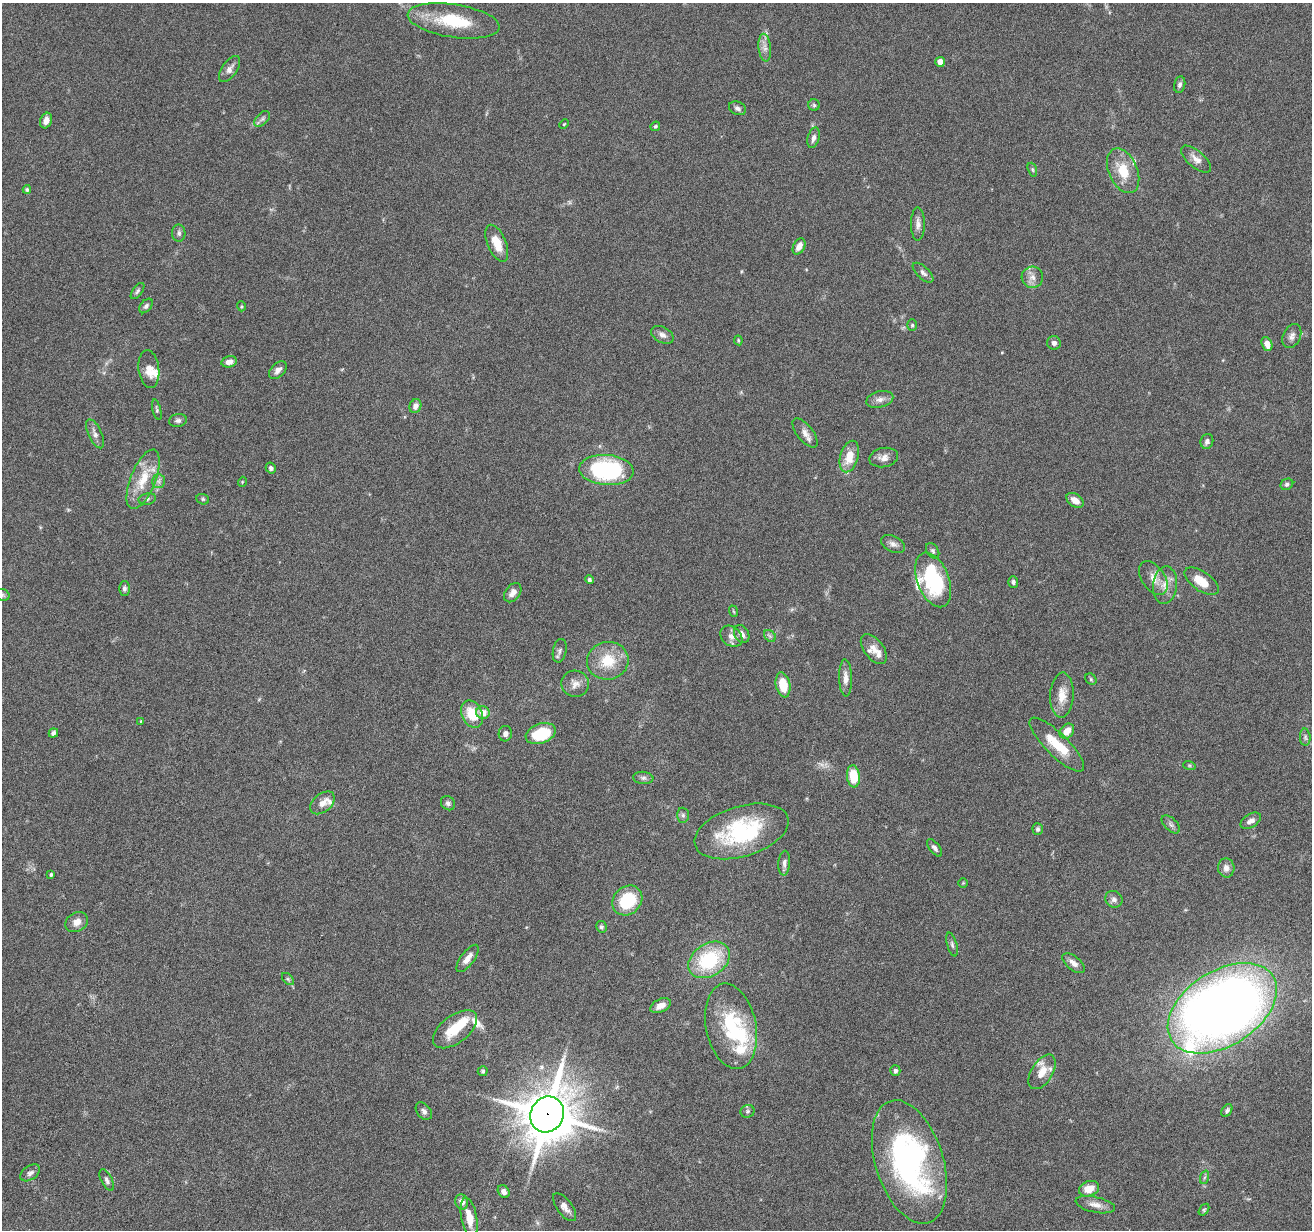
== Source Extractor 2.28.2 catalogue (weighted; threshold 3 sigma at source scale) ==
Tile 7 of 4 x 4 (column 3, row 2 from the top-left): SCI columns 2623-3932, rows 2712-3939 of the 5242 x 5295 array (HDU 1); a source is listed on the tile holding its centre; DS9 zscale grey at full resolution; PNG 1314 x 1232 px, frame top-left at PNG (2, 3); each listed source drawn as its Kron ellipse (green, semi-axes under 4 px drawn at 4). Shown black and unused: <1% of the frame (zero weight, under 4 of 8 exposures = <1% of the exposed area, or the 3 px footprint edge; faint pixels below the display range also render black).
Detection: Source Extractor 2.28.2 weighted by HDU 2 'WHT'; one run over the whole footprint, this tile lists its part. Background 0.0772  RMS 0.0044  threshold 0.0181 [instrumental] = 3 sigma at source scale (4.09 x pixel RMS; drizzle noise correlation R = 1.36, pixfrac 0.8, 0.05/0.05 arcsec/px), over >= 5 px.
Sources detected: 142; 1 too faint to see at this stretch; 1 inside a brighter object's white glare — neither listed nor drawn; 10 inside a brighter listed object's ellipse — not listed separately; the other 130 listed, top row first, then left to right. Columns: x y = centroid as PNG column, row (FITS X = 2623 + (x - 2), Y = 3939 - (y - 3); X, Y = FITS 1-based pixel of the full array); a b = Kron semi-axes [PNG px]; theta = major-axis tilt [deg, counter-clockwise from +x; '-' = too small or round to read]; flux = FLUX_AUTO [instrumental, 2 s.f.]
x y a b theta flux
454 21 46 16 -8 20
765 48 14 6 -85 2.4
940 62 5 4 - 3.2
230 69 15 7 55 2.5
1180 85 8 5 77 1.2
814 105 6 5 - 0.72
737 108 9 6 -25 1.3
262 119 9 5 45 1.1
46 121 8 5 70 2.7
564 124 5 3 - 0.33
655 126 5 4 - 0.54
813 138 10 6 74 1.8
1196 159 18 8 -41 3.1
1032 170 7 4 -70 0.61
1123 171 23 14 -66 10
27 189 4 4 - 0.73
918 224 17 7 -90 2.3
179 233 8 6 -86 1.3
497 243 20 9 -68 6.6
799 246 8 5 60 3.2
923 273 13 6 -43 1.7
1032 277 11 10 - 2.8
138 291 9 4 53 0.86
146 306 8 5 50 0.99
241 306 5 3 - 0.4
912 325 6 5 - 0.65
662 335 12 7 -28 2
1292 336 12 8 64 2.1
738 340 5 4 - 0.5
1054 343 7 6 - 1.5
1267 344 7 5 -68 3.4
229 362 8 5 13 2.3
149 369 19 10 -82 4
278 370 10 6 45 2.1
880 399 14 8 14 2.3
415 406 7 5 65 2.2
157 410 10 4 -76 0.73
178 420 9 6 10 1.2
805 433 17 8 -52 2.8
95 434 15 6 -65 2.1
1207 441 7 6 - 1.4
849 457 16 9 74 7.5
884 458 14 9 12 2.7
271 468 5 5 - 1.2
606 470 27 15 -4 52
143 479 32 12 68 11
158 481 7 6 - 1.2
242 482 5 3 - 0.32
1287 484 6 5 - 0.93
147 499 9 5 12 0.94
203 499 6 5 - 0.67
1075 500 9 6 -34 3.2
893 544 13 7 -27 2
933 551 8 5 -58 1
1153 578 19 11 -56 4.5
589 580 4 4 - 0.85
933 580 28 16 -69 38
1201 581 20 9 -35 7.2
1013 582 5 5 - 1.1
1165 585 19 12 85 5.1
124 588 7 5 90 1
513 593 11 7 52 2.3
2 595 7 5 -21 0.82
733 611 6 3 -70 0.45
742 634 9 7 -57 2.2
731 636 12 9 -41 2.6
770 636 7 5 -45 0.87
874 649 17 9 -53 3.5
560 651 12 6 78 1.4
608 661 21 19 10 12
845 678 18 6 -88 2.8
1091 679 6 5 - 0.61
575 684 14 13 - 3
783 685 13 7 -79 9.1
1062 695 22 11 87 5.9
483 713 7 6 - 4.5
472 714 14 10 -63 11
141 721 3 3 - 0.35
1067 731 8 6 48 4.4
53 733 5 4 - 1.2
505 734 8 6 78 1.6
541 734 15 10 19 16
1305 737 9 5 -87 0.94
1057 745 36 11 -45 12
1189 765 6 4 -18 0.53
853 776 11 6 -84 12
643 778 10 6 -6 1.2
322 803 14 9 40 3.2
448 803 7 6 - 1.2
683 815 7 6 - 0.95
1251 821 11 6 31 2
1171 824 11 6 -43 1.2
1038 829 6 5 - 0.87
741 831 48 25 17 40
934 848 10 5 -51 1.3
784 863 12 6 86 1.7
1226 868 9 8 - 2.5
51 874 4 3 - 0.6
963 883 4 4 - 0.38
1114 899 9 8 - 1.6
627 900 16 13 44 19
77 922 12 9 31 3
601 927 6 5 - 0.9
952 945 12 5 -75 1.2
467 958 16 6 53 3.3
709 960 22 16 33 29
1073 963 13 6 -40 2.5
288 979 7 4 -45 0.72
660 1006 11 6 26 3.2
1222 1008 60 37 33 470
731 1026 43 25 -78 30
455 1029 25 13 37 12
483 1071 5 5 - 0.66
895 1071 5 5 - 1.2
1042 1072 19 10 58 6
1227 1110 7 5 57 0.96
424 1111 10 6 -52 1.4
747 1111 7 6 - 0.87
547 1114 18 16 62 1900
909 1162 64 34 -72 93
30 1173 11 7 35 1.5
1205 1177 7 4 70 0.75
107 1180 12 5 -62 1.3
1089 1189 10 7 20 5.8
504 1192 7 5 -52 1.6
462 1202 7 6 - 2.4
1095 1205 20 8 -12 3.2
565 1207 16 7 -53 2.6
1204 1210 6 4 54 0.58
469 1218 20 8 -79 6.4
Overlapping masked pixels (flux is a lower limit): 1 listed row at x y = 547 1114
Isophote crosses this tile's border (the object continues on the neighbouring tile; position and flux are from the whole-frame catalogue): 1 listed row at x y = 2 595